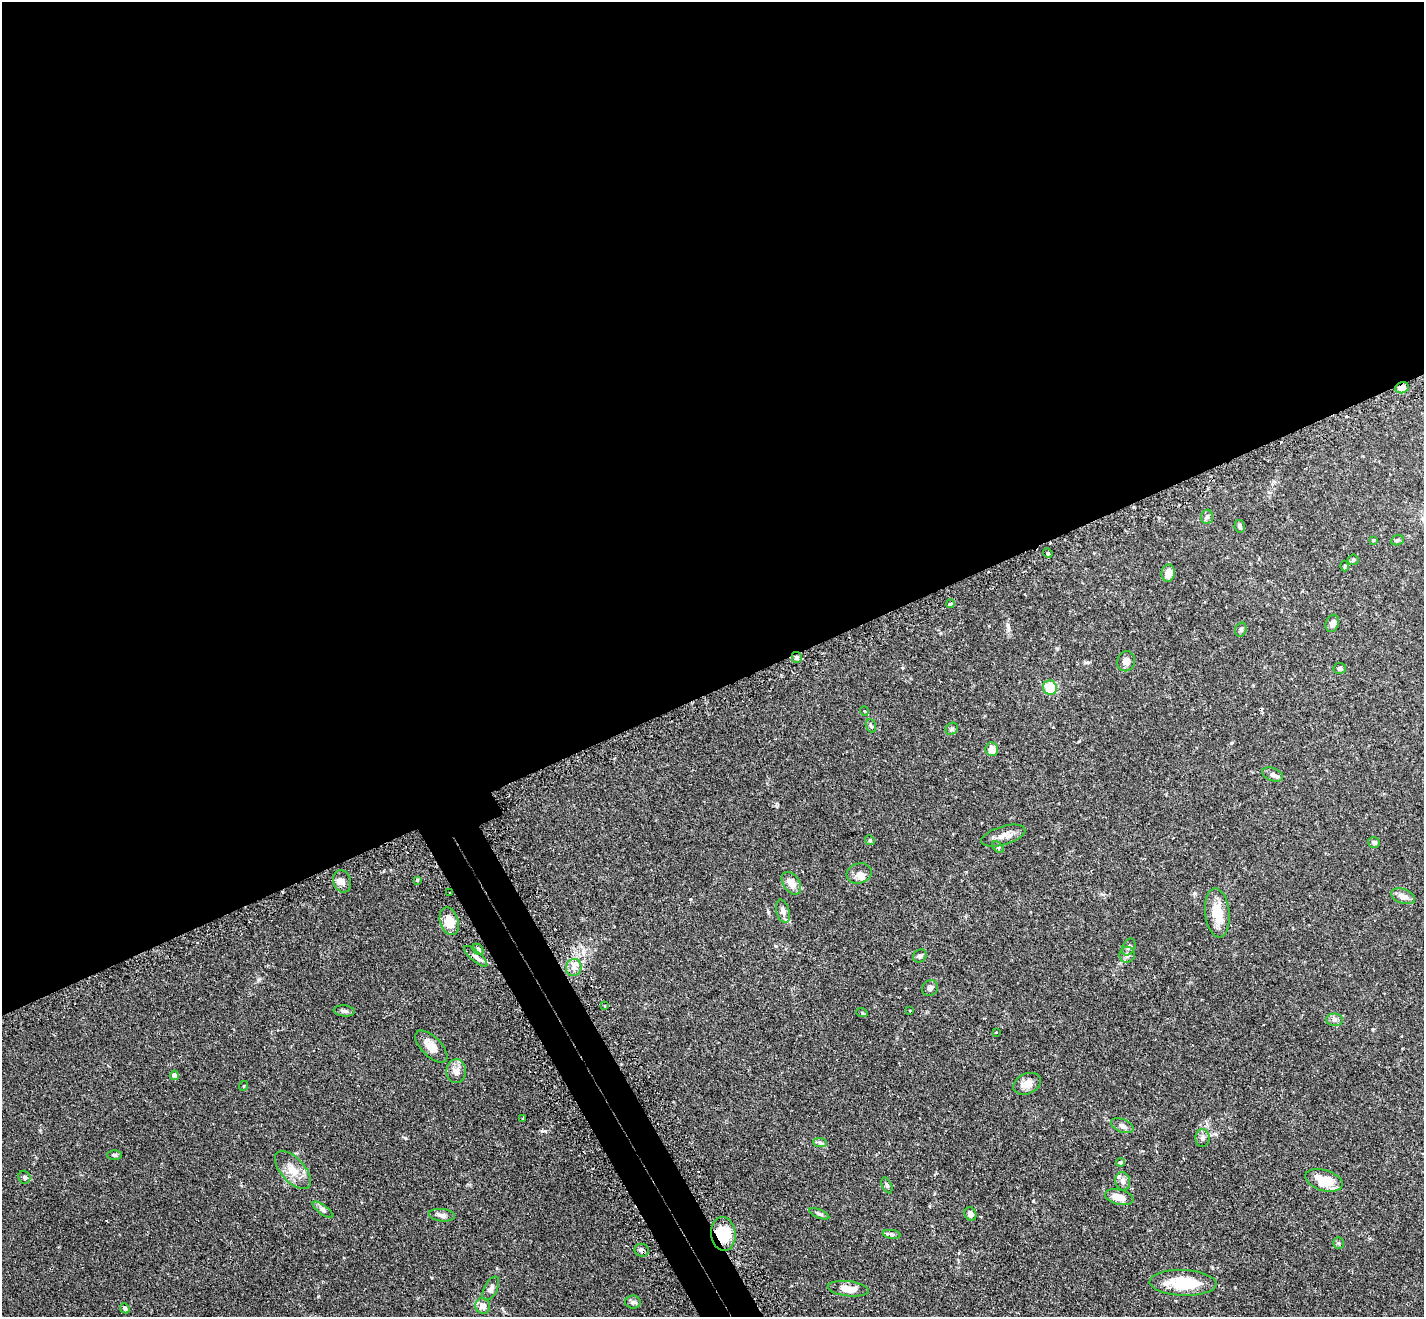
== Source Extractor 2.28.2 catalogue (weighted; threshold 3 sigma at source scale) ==
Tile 2 of 4 x 4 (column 2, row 1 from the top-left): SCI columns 1467-2888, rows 4128-5442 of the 5775 x 5761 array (HDU 1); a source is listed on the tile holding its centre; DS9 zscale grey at full resolution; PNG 1426 x 1319 px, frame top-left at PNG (2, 2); each listed source drawn as its Kron ellipse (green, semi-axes under 4 px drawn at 4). Shown black and unused: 54% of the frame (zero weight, under 2 of 3 exposures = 4% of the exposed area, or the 3 px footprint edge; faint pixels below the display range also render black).
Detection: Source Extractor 2.28.2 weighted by HDU 2 'WHT'; one run over the whole footprint, this tile lists its part. Background 0.211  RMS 0.0069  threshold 0.0309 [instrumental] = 3 sigma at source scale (4.5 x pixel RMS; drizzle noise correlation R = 1.50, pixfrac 1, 0.05/0.05 arcsec/px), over >= 5 px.
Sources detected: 86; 4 cosmic-ray / hot-pixel residue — neither listed nor drawn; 4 inside a brighter listed object's ellipse — not listed separately; the other 78 listed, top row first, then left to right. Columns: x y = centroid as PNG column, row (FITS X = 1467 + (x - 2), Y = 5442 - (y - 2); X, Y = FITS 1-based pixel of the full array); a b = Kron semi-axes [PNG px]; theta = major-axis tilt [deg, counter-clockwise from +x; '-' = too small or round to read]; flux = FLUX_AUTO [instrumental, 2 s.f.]
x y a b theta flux
1402 388 7 5 15 5.4
1207 517 7 6 - 1.5
1240 526 6 5 - 1.4
1373 540 3 3 - 1.5
1397 540 6 5 - 0.99
1048 553 5 4 - 0.98
1353 560 5 5 - 1
1345 566 5 3 - 0.63
1168 573 9 6 84 6.1
950 604 4 3 - 1.8
1332 623 9 6 71 3.5
1241 630 7 5 71 1.2
797 657 5 5 - 1.2
1126 661 10 8 70 3.1
1340 668 6 5 - 1.3
1050 688 7 7 - 17
864 711 5 3 - 0.47
871 726 7 5 -69 1.2
952 729 7 5 46 1.1
992 749 7 6 - 6.9
1273 775 11 6 -20 2.6
1003 836 23 9 17 5.5
870 840 5 4 - 0.81
1374 842 6 5 - 1.5
998 847 7 4 -46 0.98
859 873 13 10 17 4
417 880 4 4 - 0.72
342 881 11 9 -70 4
791 883 12 8 -55 5.9
450 892 3 2 - 0.59
1403 896 12 7 -19 4.2
783 911 12 6 -74 2.8
1217 913 24 12 -84 14
449 921 14 9 -73 11
1129 947 9 6 63 1.6
478 949 6 4 -45 1.3
1127 955 8 7 - 2.8
476 956 15 5 -41 3
920 956 7 6 - 1.5
574 968 9 7 73 3.7
930 988 8 7 - 1.9
605 1006 3 2 - 0.57
344 1011 10 5 -6 1.6
909 1011 3 2 - 0.71
862 1013 6 3 -20 0.78
1334 1020 8 6 -1 1.9
996 1032 2 2 - 0.64
431 1047 20 10 -45 7.9
456 1071 12 10 -90 5
174 1075 4 4 - 4
1027 1084 14 10 23 5.5
243 1086 5 3 - 0.49
523 1119 3 2 - 0.71
1122 1126 12 6 -21 2.3
1202 1138 8 7 - 2.2
820 1142 7 4 -3 1.4
114 1155 7 5 0 1.3
1120 1162 4 4 - 1
293 1170 23 12 -48 9.2
24 1177 6 6 - 1.6
1324 1180 19 10 -17 14
1123 1181 9 7 -75 2.4
887 1185 8 4 -66 1.3
1119 1197 14 7 -14 7
323 1210 12 4 -35 2
819 1214 10 4 -23 1.3
970 1214 7 6 - 3
442 1215 13 6 -6 2.6
723 1234 17 12 -85 23
892 1234 9 4 -8 1.4
1338 1243 6 5 - 0.99
642 1250 7 6 - 1.9
1183 1283 33 13 -2 24
491 1289 13 6 62 3.3
848 1289 21 7 -7 7.6
633 1302 8 6 -1 1.8
483 1306 8 7 - 4.6
125 1308 5 4 - 1.1
Overlapping masked pixels (flux is a lower limit): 5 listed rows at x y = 1402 388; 797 657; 449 921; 723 1234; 642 1250
Unlisted compact peaks at least as high as the median listed source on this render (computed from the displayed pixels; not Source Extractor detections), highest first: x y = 405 1138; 545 1131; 259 980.